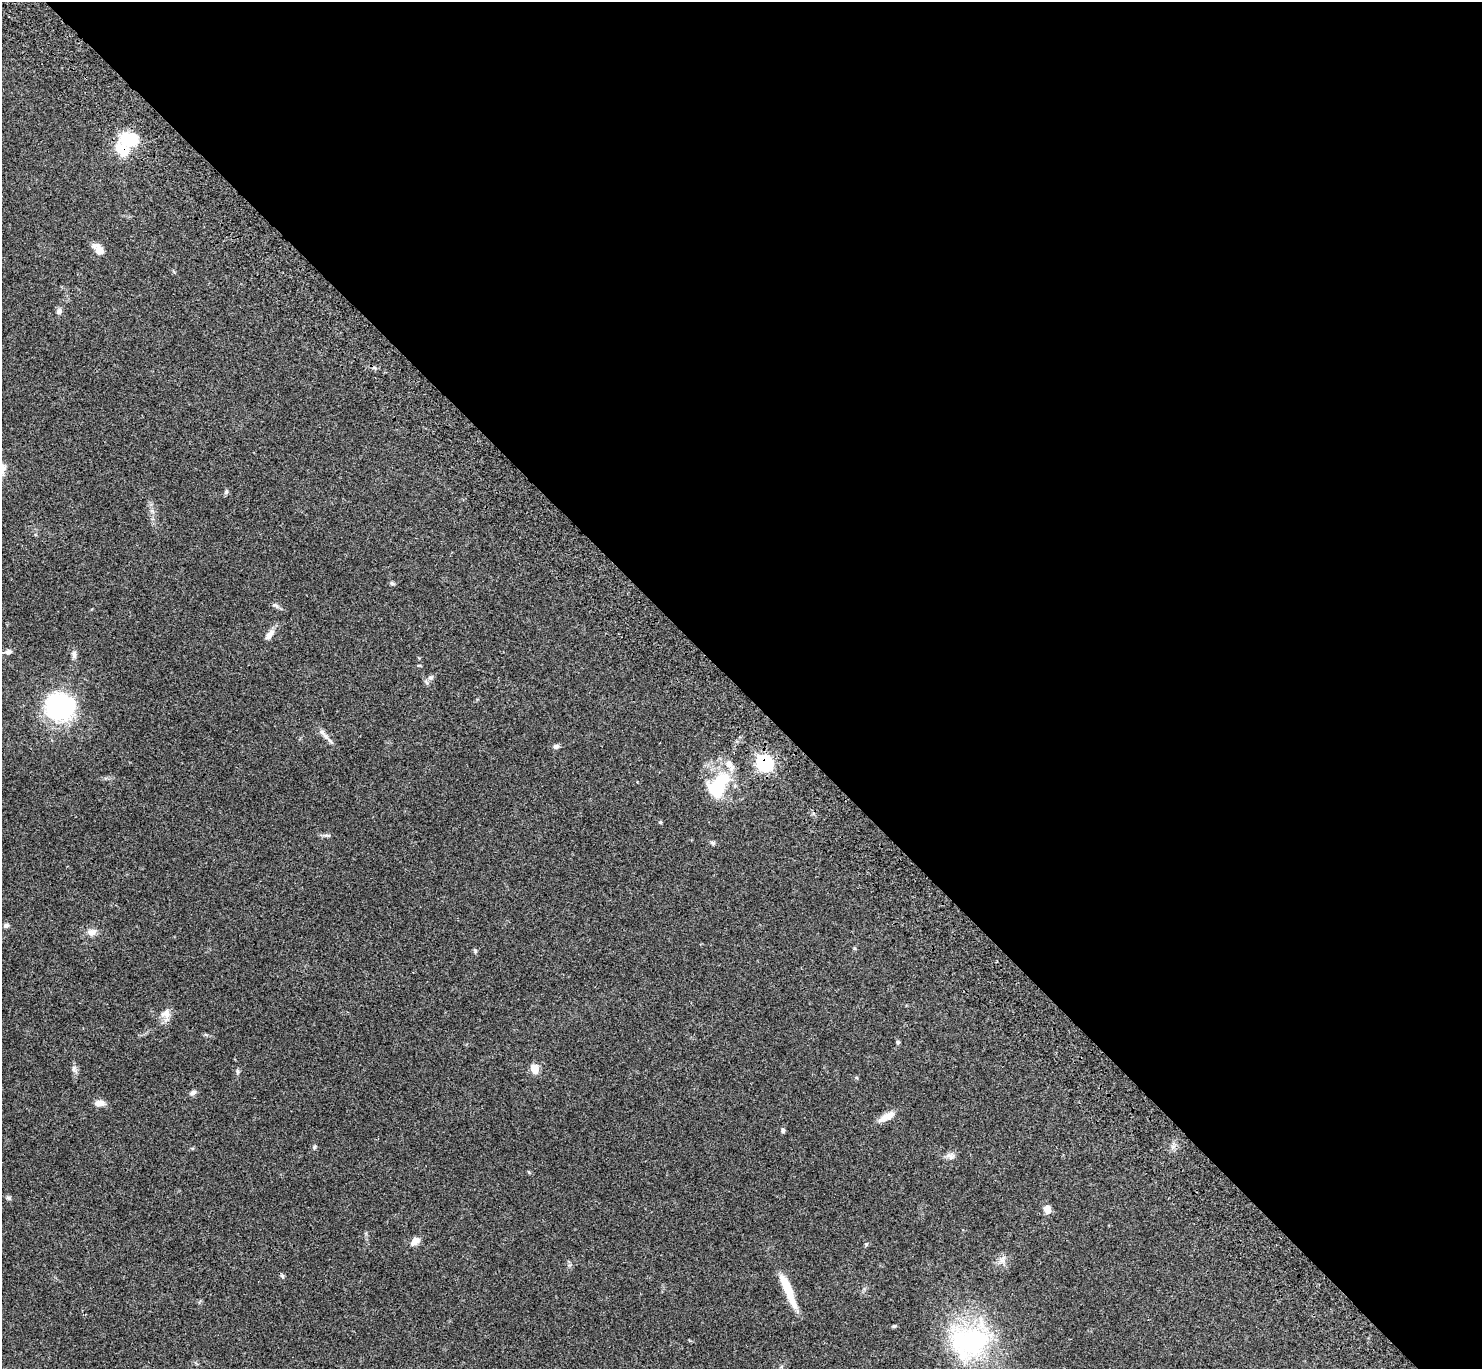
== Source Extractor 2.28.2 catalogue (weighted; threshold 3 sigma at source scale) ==
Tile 8 of 4 x 4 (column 4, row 2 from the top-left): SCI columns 4536-6015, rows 2982-4348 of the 6115 x 6104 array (HDU 1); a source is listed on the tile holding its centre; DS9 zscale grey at full resolution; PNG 1484 x 1371 px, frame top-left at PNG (2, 2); no overlay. Shown black and unused: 51% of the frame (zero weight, under 3 of 4 exposures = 6% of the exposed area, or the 3 px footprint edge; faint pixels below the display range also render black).
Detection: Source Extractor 2.28.2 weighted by HDU 2 'WHT'; one run over the whole footprint, this tile lists its part. Background 0.051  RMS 0.0054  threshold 0.0242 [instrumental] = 3 sigma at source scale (4.5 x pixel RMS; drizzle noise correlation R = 1.50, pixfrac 1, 0.05/0.05 arcsec/px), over >= 5 px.
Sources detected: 41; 2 inside a brighter object's white glare — not listed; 2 inside a brighter listed object's ellipse — not listed separately; the other 37 listed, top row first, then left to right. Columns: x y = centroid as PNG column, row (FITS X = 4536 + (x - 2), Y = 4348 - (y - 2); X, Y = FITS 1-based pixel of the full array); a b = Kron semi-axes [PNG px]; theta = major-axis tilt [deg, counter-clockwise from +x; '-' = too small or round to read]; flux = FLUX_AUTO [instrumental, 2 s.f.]
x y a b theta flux
130 139 15 11 -8 26
122 149 19 11 -42 13
99 251 13 10 -48 4.4
59 311 8 7 - 1.5
226 492 6 5 - 0.85
392 583 7 4 -2 0.77
275 605 10 5 -29 1.3
269 634 17 7 51 3.2
8 652 10 6 12 1.7
74 654 11 6 -90 1.7
430 678 7 7 - 1.3
60 708 31 27 -61 58
326 736 13 6 -41 2.5
556 746 7 6 - 1.2
765 763 8 7 - 91
720 784 39 20 64 23
660 822 5 4 - 0.54
712 843 7 5 -5 0.95
6 926 7 5 21 1.3
92 932 10 8 9 3.2
166 1013 13 10 89 3.7
898 1042 5 5 - 0.73
534 1068 6 5 - 13
74 1069 12 5 -73 1.6
237 1071 6 4 -71 0.75
193 1093 9 6 33 1.4
99 1103 14 7 4 2.8
886 1117 22 8 28 5.2
783 1131 5 4 - 1.2
314 1147 5 5 - 0.75
950 1156 11 6 -29 1.9
8 1198 7 5 -21 0.93
1047 1209 8 7 - 3.8
415 1241 10 7 45 4.1
282 1276 6 4 -19 0.71
788 1291 45 9 -68 13
969 1342 58 47 5 68
Overlapping masked pixels (flux is a lower limit): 2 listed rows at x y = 122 149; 765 763
Unlisted compact peaks at least as high as the median listed source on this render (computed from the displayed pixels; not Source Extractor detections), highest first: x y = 475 951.